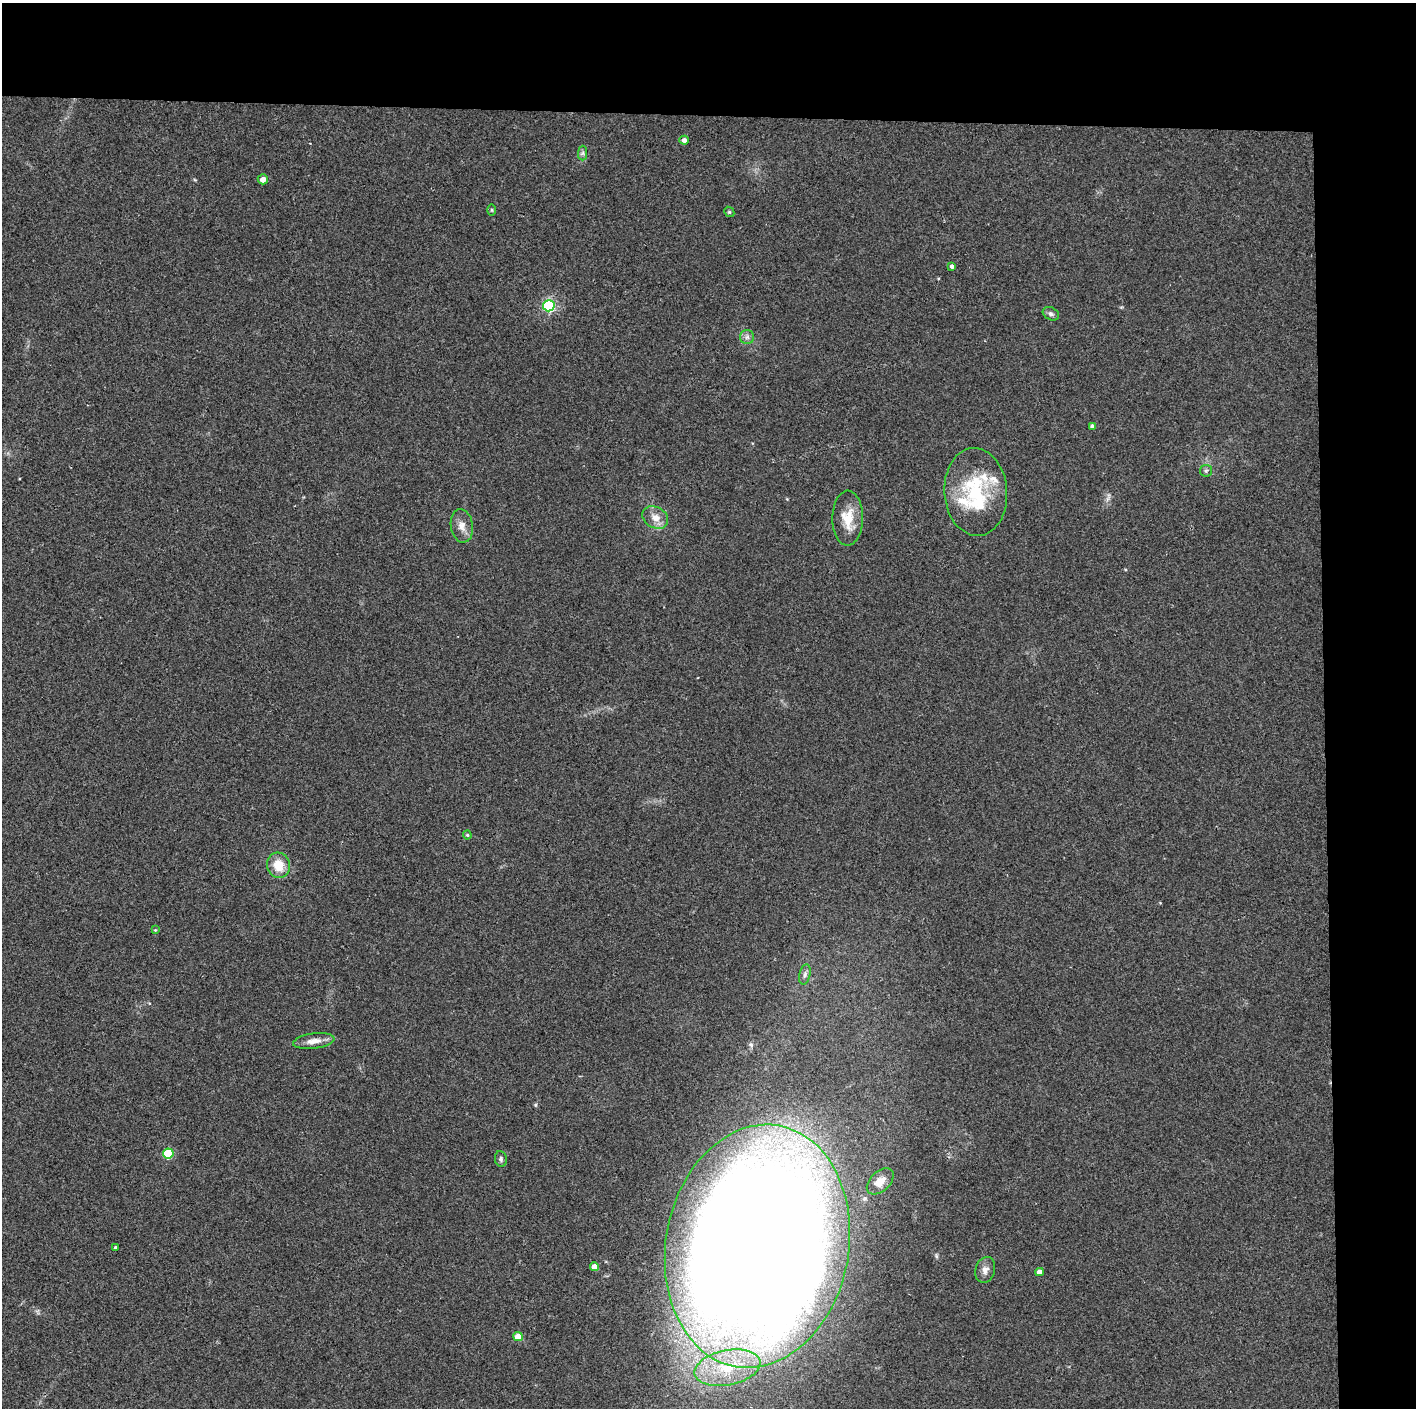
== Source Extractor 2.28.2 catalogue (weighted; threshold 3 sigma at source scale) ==
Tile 3 of 3 x 3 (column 3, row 1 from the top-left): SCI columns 2829-4242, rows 2812-4217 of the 4242 x 4218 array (HDU 1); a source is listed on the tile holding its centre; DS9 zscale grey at full resolution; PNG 1418 x 1410 px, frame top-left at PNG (2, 3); each listed source drawn as its Kron ellipse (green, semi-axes under 4 px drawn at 4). Shown black and unused: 14% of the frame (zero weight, under 2 of 3 exposures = <1% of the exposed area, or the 3 px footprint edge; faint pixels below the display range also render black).
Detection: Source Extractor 2.28.2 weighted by HDU 2 'WHT'; one run over the whole footprint, this tile lists its part. Background 0.077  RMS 0.0093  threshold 0.0418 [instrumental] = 3 sigma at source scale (4.5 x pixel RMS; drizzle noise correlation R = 1.50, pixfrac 1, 0.05/0.05 arcsec/px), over >= 5 px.
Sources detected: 35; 5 inside a brighter listed object's ellipse — not listed separately; the other 30 listed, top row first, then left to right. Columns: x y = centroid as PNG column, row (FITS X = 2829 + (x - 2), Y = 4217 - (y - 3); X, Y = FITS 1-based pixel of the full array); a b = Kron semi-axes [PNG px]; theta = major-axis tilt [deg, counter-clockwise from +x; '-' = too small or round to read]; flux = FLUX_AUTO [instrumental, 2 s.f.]
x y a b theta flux
684 140 4 4 - 3.3
583 153 7 4 89 2
263 179 5 5 - 5.6
492 210 6 4 -89 1.2
729 212 5 4 - 1.2
952 266 4 3 - 2.9
549 306 6 5 - 150
1051 314 8 6 -27 2.7
747 337 7 7 - 2.9
1092 426 4 4 - 2.4
1206 471 6 5 - 1.7
976 492 44 31 -85 66
655 518 13 10 -30 9.3
848 518 27 15 89 21
462 526 17 11 -82 8
467 835 4 4 - 0.96
278 865 13 11 -75 16
155 930 3 3 - 0.81
805 974 10 5 77 2.9
314 1041 21 7 8 8.1
168 1153 5 5 - 49
501 1159 8 6 -80 2.1
880 1181 16 10 43 8.6
757 1246 122 91 80 3500
116 1248 3 3 - 1.9
594 1267 4 4 - 10
985 1270 13 9 74 5.8
1039 1272 4 4 - 5.4
518 1337 4 4 - 17
727 1368 33 17 12 46